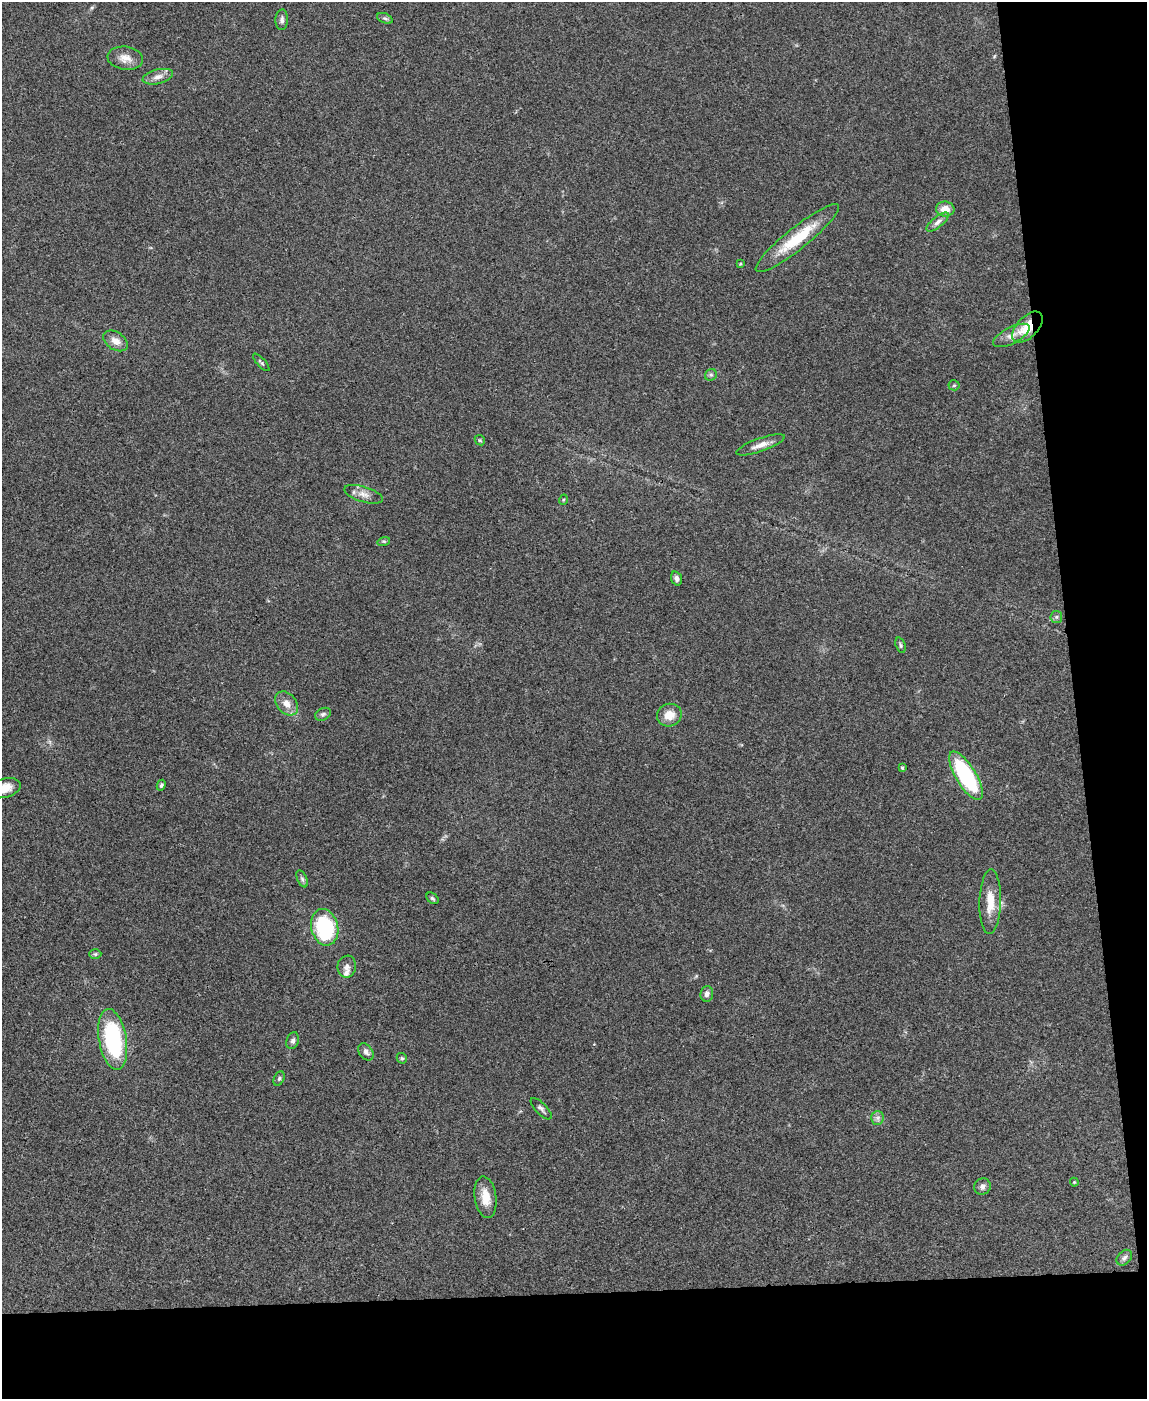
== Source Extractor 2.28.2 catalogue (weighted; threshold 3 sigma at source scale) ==
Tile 12 of 4 x 3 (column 4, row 3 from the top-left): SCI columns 3438-4582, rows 238-1634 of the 4582 x 4561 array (HDU 1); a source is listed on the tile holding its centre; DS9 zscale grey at full resolution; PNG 1149 x 1401 px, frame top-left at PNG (2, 2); each listed source drawn as its Kron ellipse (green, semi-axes under 4 px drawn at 4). Shown black and unused: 14% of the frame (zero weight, under 3 of 4 exposures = <1% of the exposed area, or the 3 px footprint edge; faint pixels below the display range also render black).
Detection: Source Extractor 2.28.2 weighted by HDU 2 'WHT'; one run over the whole footprint, this tile lists its part. Background 0.0661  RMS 0.0051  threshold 0.0232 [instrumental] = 3 sigma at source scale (4.5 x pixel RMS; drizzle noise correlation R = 1.50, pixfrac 1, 0.05/0.05 arcsec/px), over >= 5 px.
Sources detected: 48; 1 inside a brighter listed object's ellipse — not listed separately; the other 47 listed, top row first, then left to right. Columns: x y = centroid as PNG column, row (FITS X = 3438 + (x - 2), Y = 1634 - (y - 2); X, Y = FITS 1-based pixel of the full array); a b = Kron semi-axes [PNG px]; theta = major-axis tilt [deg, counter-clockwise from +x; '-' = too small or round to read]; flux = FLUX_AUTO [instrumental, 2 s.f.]
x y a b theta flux
385 18 8 5 -21 1.1
282 20 10 6 87 1.7
125 58 18 11 -8 5.3
158 77 15 7 14 3.1
945 209 9 7 -8 5.5
938 222 13 5 39 2.2
797 238 52 11 39 22
740 264 4 4 - 0.52
1027 327 19 10 46 14
1011 335 20 8 27 4.3
116 341 13 8 -33 4.5
261 362 11 4 -48 0.92
711 375 6 5 - 0.94
954 385 5 5 - 0.74
480 440 6 4 -44 0.64
761 445 25 6 19 4.6
364 494 20 7 -17 4
563 500 5 3 - 0.48
384 541 6 4 17 0.79
676 578 7 5 -69 1.7
1056 617 6 5 - 1
900 645 8 5 -70 1
287 703 13 10 -48 4.7
323 714 8 6 27 1.4
669 715 12 11 - 6.9
902 768 4 3 - 0.74
966 776 28 10 -59 55
161 785 5 4 - 0.93
4 788 17 9 14 8.6
302 879 9 5 -65 1.1
432 898 7 4 -38 0.95
990 902 32 10 88 10
325 927 18 13 -75 44
95 954 6 5 - 0.8
347 967 11 9 81 2.6
707 994 8 6 84 1.9
113 1039 31 14 -80 56
293 1041 9 6 73 1.8
366 1052 9 6 -54 2.1
402 1058 5 4 - 0.72
279 1078 7 5 63 0.88
541 1109 14 5 -46 1.6
877 1118 7 6 - 1.6
1074 1182 4 4 - 0.5
982 1186 8 8 - 2
485 1197 21 11 -82 7.9
1124 1258 9 6 45 1.7
Overlapping masked pixels (flux is a lower limit): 1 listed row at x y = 1027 327
Isophote crosses this tile's border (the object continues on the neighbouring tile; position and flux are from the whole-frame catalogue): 1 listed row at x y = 4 788